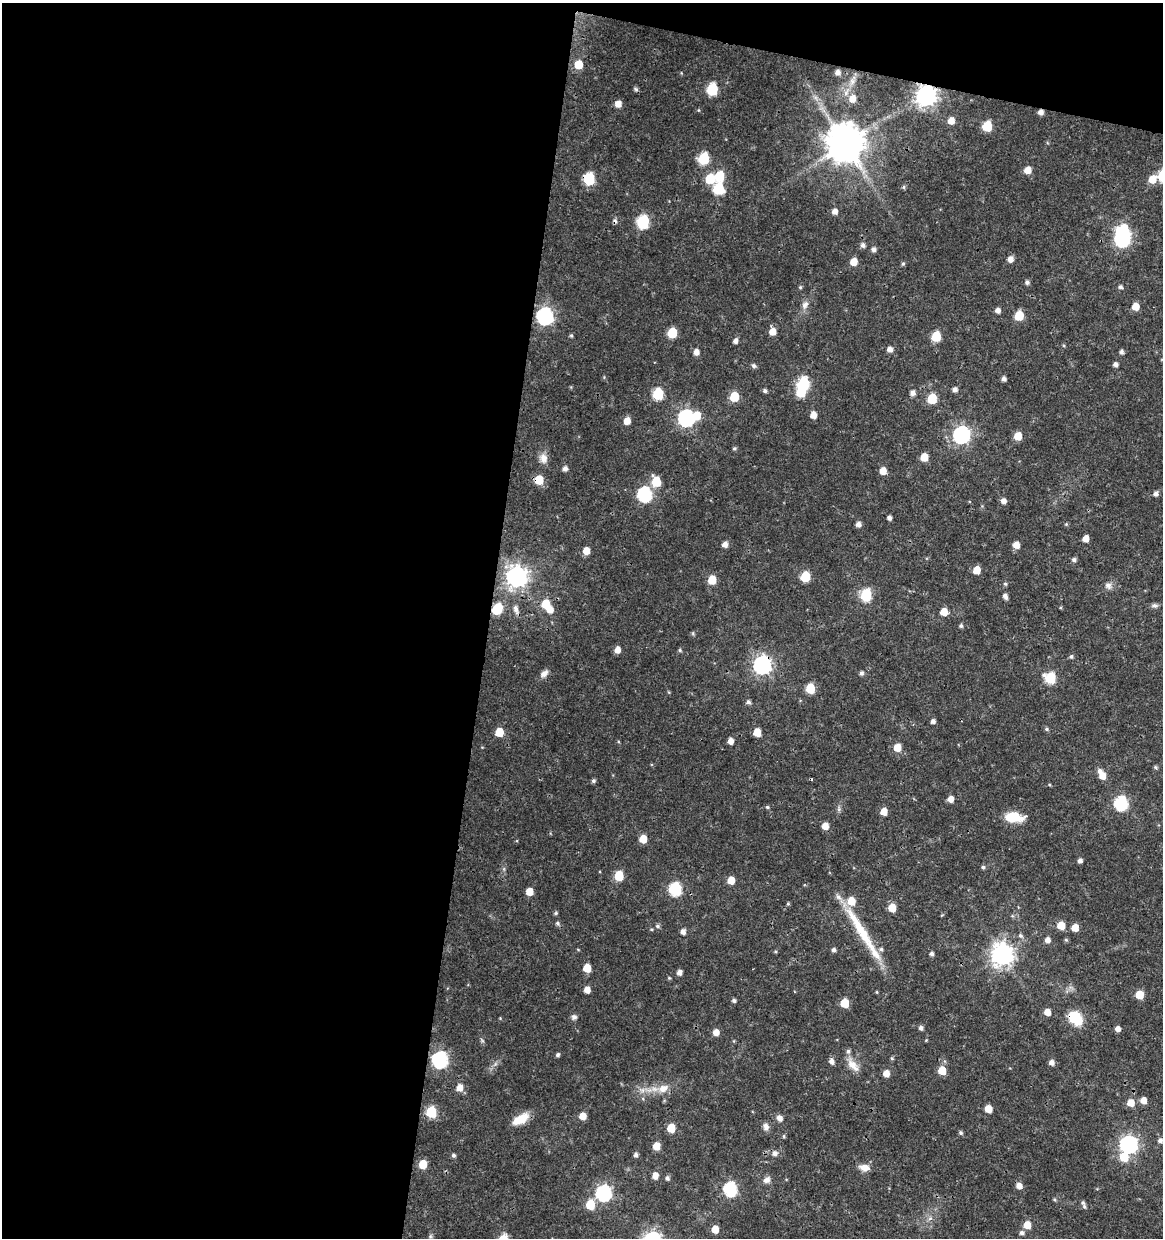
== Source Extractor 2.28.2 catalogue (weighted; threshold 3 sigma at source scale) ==
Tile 1 of 4 x 4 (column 1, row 1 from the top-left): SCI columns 283-1443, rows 3707-4942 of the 5147 x 4948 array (HDU 1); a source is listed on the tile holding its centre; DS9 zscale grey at full resolution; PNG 1165 x 1240 px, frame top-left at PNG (2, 3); no overlay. Shown black and unused: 45% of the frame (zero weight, under 3 of 4 exposures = <1% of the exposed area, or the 3 px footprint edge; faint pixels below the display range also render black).
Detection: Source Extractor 2.28.2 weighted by HDU 2 'WHT'; one run over the whole footprint, this tile lists its part. Background 0.0216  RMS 0.002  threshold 0.00884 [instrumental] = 3 sigma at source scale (4.5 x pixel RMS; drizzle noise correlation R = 1.50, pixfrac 1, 0.0396/0.0396 arcsec/px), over >= 5 px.
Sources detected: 211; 4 inside a brighter object's white glare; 3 cosmic-ray / hot-pixel residue — not listed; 6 inside a brighter listed object's ellipse — not listed separately; the other 198 listed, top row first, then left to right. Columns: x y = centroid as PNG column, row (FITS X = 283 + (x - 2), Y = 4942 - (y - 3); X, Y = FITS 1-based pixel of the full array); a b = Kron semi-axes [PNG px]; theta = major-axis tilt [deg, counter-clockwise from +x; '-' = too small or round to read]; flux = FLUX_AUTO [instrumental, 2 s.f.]
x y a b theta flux
579 64 8 7 - 3.5
838 72 6 5 - 0.83
852 81 9 7 76 0.92
636 89 7 5 -28 0.35
712 89 7 6 - 13
926 96 8 8 - 130
852 99 9 8 - 1.7
618 104 6 6 - 1.6
1041 112 6 5 - 0.92
951 121 6 5 - 1.7
987 126 6 6 - 8.6
845 144 11 10 - 640
704 158 7 6 - 12
1028 170 6 6 - 2.1
719 176 7 6 - 6.7
589 179 7 7 - 15
710 179 7 6 - 6.4
1152 179 7 6 - 3.2
903 187 5 5 - 0.3
718 189 7 7 - 12
835 211 6 6 - 1
643 222 7 7 - 21
1122 239 7 7 - 37
863 245 6 6 - 0.64
873 249 6 5 - 0.64
1010 259 6 5 - 1.3
854 262 6 6 - 2.5
903 264 6 4 67 0.31
1027 282 6 5 - 0.5
800 287 5 4 - 0.25
1120 287 5 5 - 0.44
805 305 12 8 63 1.1
1136 306 6 6 - 2.9
998 310 5 5 - 0.84
545 316 8 7 - 57
1019 316 6 6 - 6.4
772 332 6 6 - 2
672 333 6 6 - 8
571 336 5 4 - 0.26
936 336 6 6 - 8.4
735 341 5 5 - 0.73
890 349 6 5 - 1
696 352 6 5 - 1.1
1122 352 5 5 - 0.51
1115 364 5 5 - 0.67
754 366 7 5 -39 0.42
1004 379 5 4 - 0.7
803 384 7 6 - 19
955 389 5 5 - 0.75
765 391 5 5 - 0.48
913 393 6 6 - 0.84
658 394 7 6 - 13
734 397 6 6 - 6.5
932 399 6 6 - 7.4
813 415 7 6 - 1.5
686 418 8 7 - 55
627 421 6 6 - 1.9
962 435 8 7 - 64
1018 436 6 6 - 3.4
734 448 5 5 - 0.32
924 457 6 5 - 3.4
543 458 13 10 -71 1.5
565 468 6 6 - 0.62
883 471 6 6 - 2
539 480 6 6 - 5.4
656 482 7 6 - 6.7
645 494 7 7 - 32
1155 494 5 5 - 0.7
1004 501 6 5 - 0.92
889 518 5 4 - 0.6
858 524 6 5 - 0.85
1066 524 4 4 - 0.22
1086 539 5 5 - 1.7
725 544 6 5 - 1
1016 545 6 6 - 1.9
586 551 6 5 - 2.5
1074 560 5 5 - 0.52
977 570 6 6 - 2.8
517 577 8 8 - 140
805 577 6 6 - 8.7
712 580 6 6 - 4.6
1005 584 5 5 - 0.33
1108 586 10 8 -38 0.91
866 595 7 6 - 17
1005 596 7 5 -59 0.74
545 604 7 6 - 5.1
1154 606 9 6 -5 0.58
497 609 8 6 53 9.8
516 609 14 6 -70 1
944 612 6 6 - 2.8
961 626 5 5 - 0.39
693 633 6 4 72 0.25
617 650 6 5 - 1.6
680 650 5 4 - 0.28
1071 656 5 5 - 0.39
762 665 8 7 - 80
544 673 11 7 45 1.1
861 673 5 4 - 0.52
1050 678 7 6 - 12
810 689 6 6 - 7.8
748 702 6 5 - 0.5
933 721 5 5 - 0.67
1047 729 6 4 -24 0.36
499 732 6 6 - 4.6
757 732 6 5 - 3.4
730 741 5 5 - 1.3
897 747 6 6 - 2.8
1155 767 6 4 -46 0.26
1102 776 7 6 - 2.1
593 781 5 5 - 0.39
950 799 6 5 - 1.5
1121 803 7 7 - 29
767 807 5 4 - 0.28
884 811 6 5 - 2.5
1013 817 19 10 -5 5
825 826 5 5 - 2.3
643 839 6 5 - 3.3
1080 860 5 4 - 0.69
983 867 5 5 - 0.39
619 876 6 6 - 7.3
731 880 6 5 - 3.1
675 889 7 6 - 22
529 892 6 5 - 2.4
788 904 5 4 - 0.24
892 908 6 5 - 4
556 913 5 4 - 0.29
558 923 7 5 -47 0.44
1061 925 6 6 - 3.1
658 926 6 5 - 0.4
1075 928 5 5 - 2.6
861 931 79 11 -59 9.8
683 932 6 5 - 0.91
1020 936 7 6 - 0.51
1047 940 5 5 - 1.1
1066 940 5 5 - 0.27
578 949 5 3 - 0.15
834 950 5 5 - 0.54
775 952 5 3 - 0.21
932 954 5 5 - 0.54
1002 954 9 8 - 150
587 968 6 5 - 4
679 972 5 5 - 0.92
669 978 5 4 - 0.23
587 990 6 5 - 1.5
877 992 5 3 - 0.17
1139 995 6 5 - 4.6
734 1000 5 5 - 0.45
844 1003 6 5 - 5.1
1047 1012 6 5 - 2
574 1017 7 7 - 0.6
500 1018 4 4 - 0.16
1075 1018 14 10 -44 7
921 1028 5 5 - 0.61
1118 1029 5 5 - 1
716 1032 6 6 - 1.6
558 1055 5 5 - 0.37
892 1058 5 4 - 0.27
440 1060 8 7 - 50
831 1061 7 6 - 0.86
1051 1062 5 5 - 0.99
853 1065 21 9 -52 2.3
942 1070 6 6 - 4.2
886 1073 6 5 - 1.9
460 1088 7 6 - 1.7
663 1088 17 11 23 2.5
1143 1100 6 5 - 2
1131 1103 6 6 - 2.8
988 1109 5 5 - 2.8
431 1112 6 6 - 13
583 1116 5 5 - 2.3
780 1118 8 7 - 0.94
520 1119 20 9 29 3.5
766 1127 10 7 -75 0.93
671 1128 6 5 - 5
961 1133 5 5 - 0.39
784 1136 5 4 - 0.27
1160 1140 6 5 - 0.64
1129 1144 7 7 - 75
656 1146 6 5 - 2.8
775 1153 7 6 - 0.88
453 1155 5 5 - 0.41
636 1155 5 4 - 0.58
1124 1157 6 6 - 5.4
423 1164 6 6 - 4
864 1168 13 8 -11 1.6
655 1176 6 5 - 1.6
667 1178 6 5 - 0.54
767 1180 10 8 36 0.99
730 1189 7 6 - 29
604 1193 7 7 - 49
1055 1199 5 4 - 0.26
1083 1203 6 5 - 0.35
590 1205 7 6 - 5.9
930 1218 7 5 43 0.48
1027 1225 6 6 - 2.9
715 1229 6 5 - 2.8
1022 1233 6 6 - 0.58
430 1236 7 4 89 0.37
Overlapping masked pixels (flux is a lower limit): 7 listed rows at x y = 926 96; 1041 112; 589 179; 539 480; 497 609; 762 665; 1075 1018